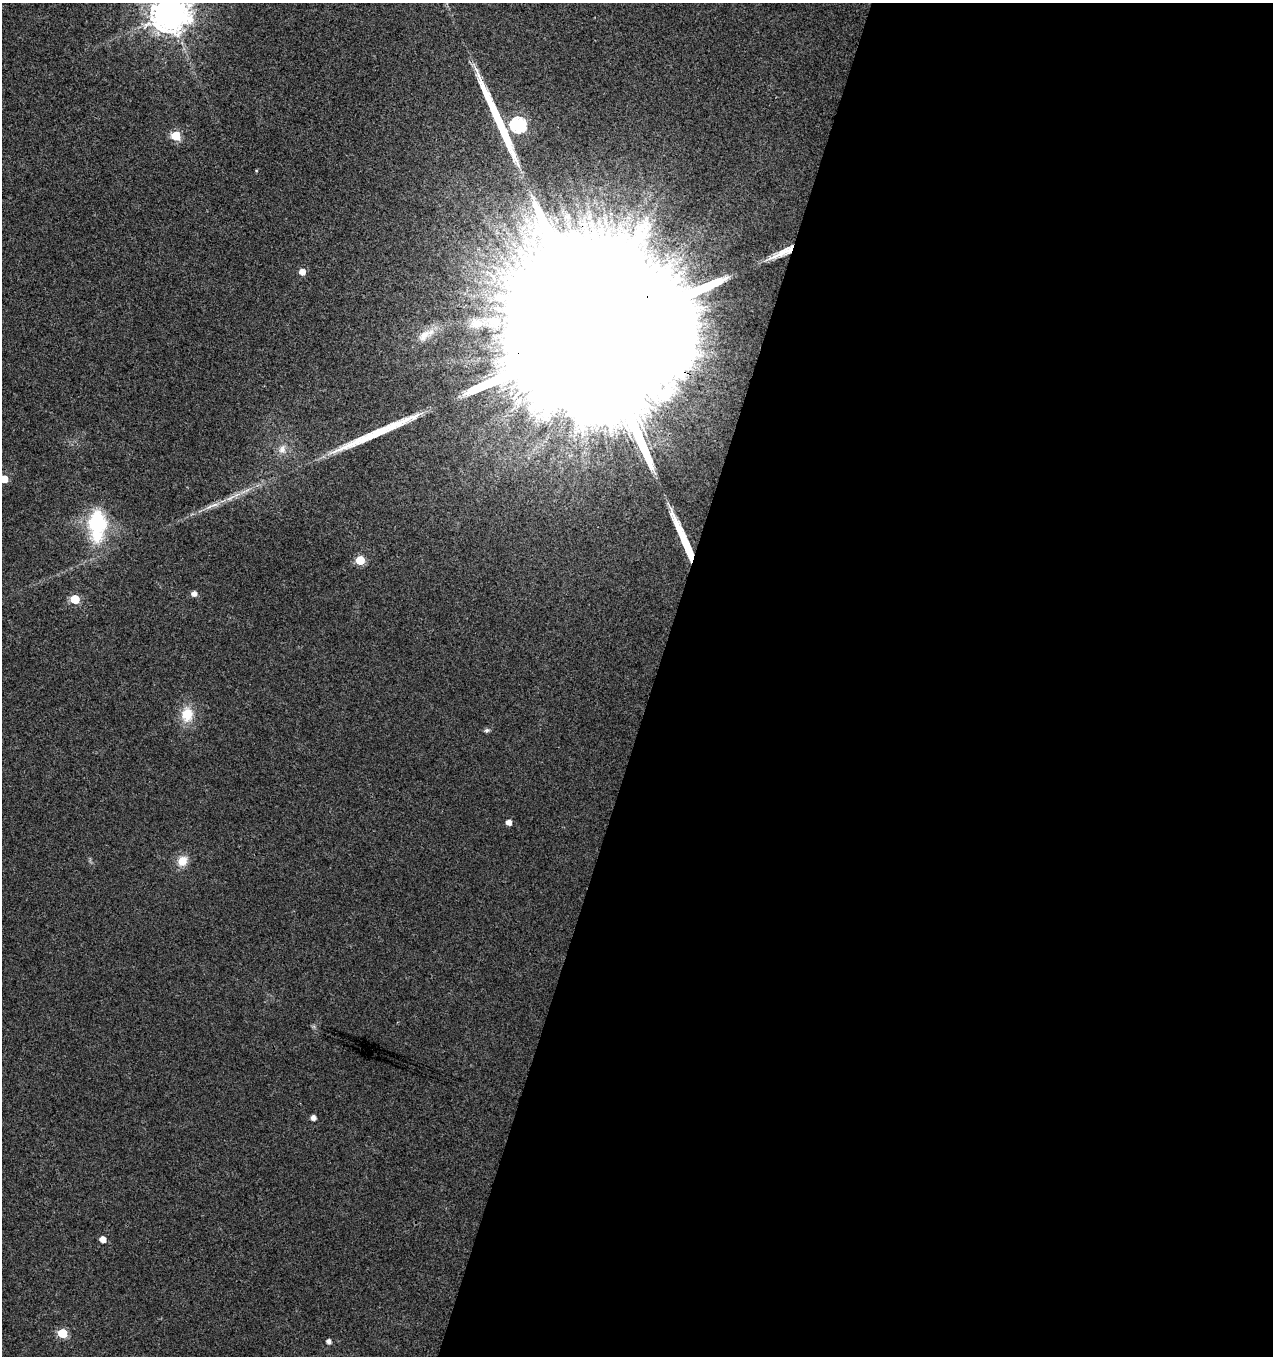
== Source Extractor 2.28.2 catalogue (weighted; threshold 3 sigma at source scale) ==
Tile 12 of 4 x 4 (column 4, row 3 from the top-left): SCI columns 4091-5361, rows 1355-2708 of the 5574 x 5425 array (HDU 1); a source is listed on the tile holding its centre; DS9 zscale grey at full resolution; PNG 1275 x 1358 px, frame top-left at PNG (2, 3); no overlay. Shown black and unused: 49% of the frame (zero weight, under 3 of 4 exposures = <1% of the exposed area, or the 3 px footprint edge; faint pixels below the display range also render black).
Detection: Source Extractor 2.28.2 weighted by HDU 2 'WHT'; one run over the whole footprint, this tile lists its part. Background 0.00757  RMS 0.0031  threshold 0.0141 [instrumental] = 3 sigma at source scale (4.5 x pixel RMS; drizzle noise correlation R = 1.50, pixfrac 1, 0.0396/0.0396 arcsec/px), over >= 5 px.
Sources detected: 28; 3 long thin detections or spike segments (spike, bleed or trail) — not listed; the other 25 listed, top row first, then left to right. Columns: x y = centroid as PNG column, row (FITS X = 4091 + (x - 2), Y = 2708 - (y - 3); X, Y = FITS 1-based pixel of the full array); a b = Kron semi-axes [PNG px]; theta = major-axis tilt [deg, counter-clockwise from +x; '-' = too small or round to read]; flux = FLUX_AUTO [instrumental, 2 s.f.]
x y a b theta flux
169 14 11 10 - 820
518 125 7 7 - 65
176 136 6 5 - 15
592 224 17 9 -83 4.9
782 252 34 7 26 6.1
302 272 6 5 - 2.6
477 323 15 12 -11 3.9
424 335 23 12 33 5.2
601 339 108 31 -21 100000
282 449 14 10 78 2.7
4 479 5 5 - 6.7
230 498 17 5 29 2.4
215 505 14 5 13 1.8
97 525 30 16 89 29
360 560 5 5 - 13
194 594 5 5 - 1.9
75 599 5 5 - 13
187 714 19 15 87 7.2
487 730 7 6 - 0.72
509 822 5 4 - 2.4
182 861 12 10 50 4.5
313 1118 5 4 - 1.7
102 1239 5 5 - 2.9
62 1333 6 5 - 15
329 1341 4 4 - 1.4
Overlapping masked pixels (flux is a lower limit): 2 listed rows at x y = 782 252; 601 339
Isophote crosses this tile's border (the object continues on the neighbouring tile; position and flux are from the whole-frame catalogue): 2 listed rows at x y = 169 14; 4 479